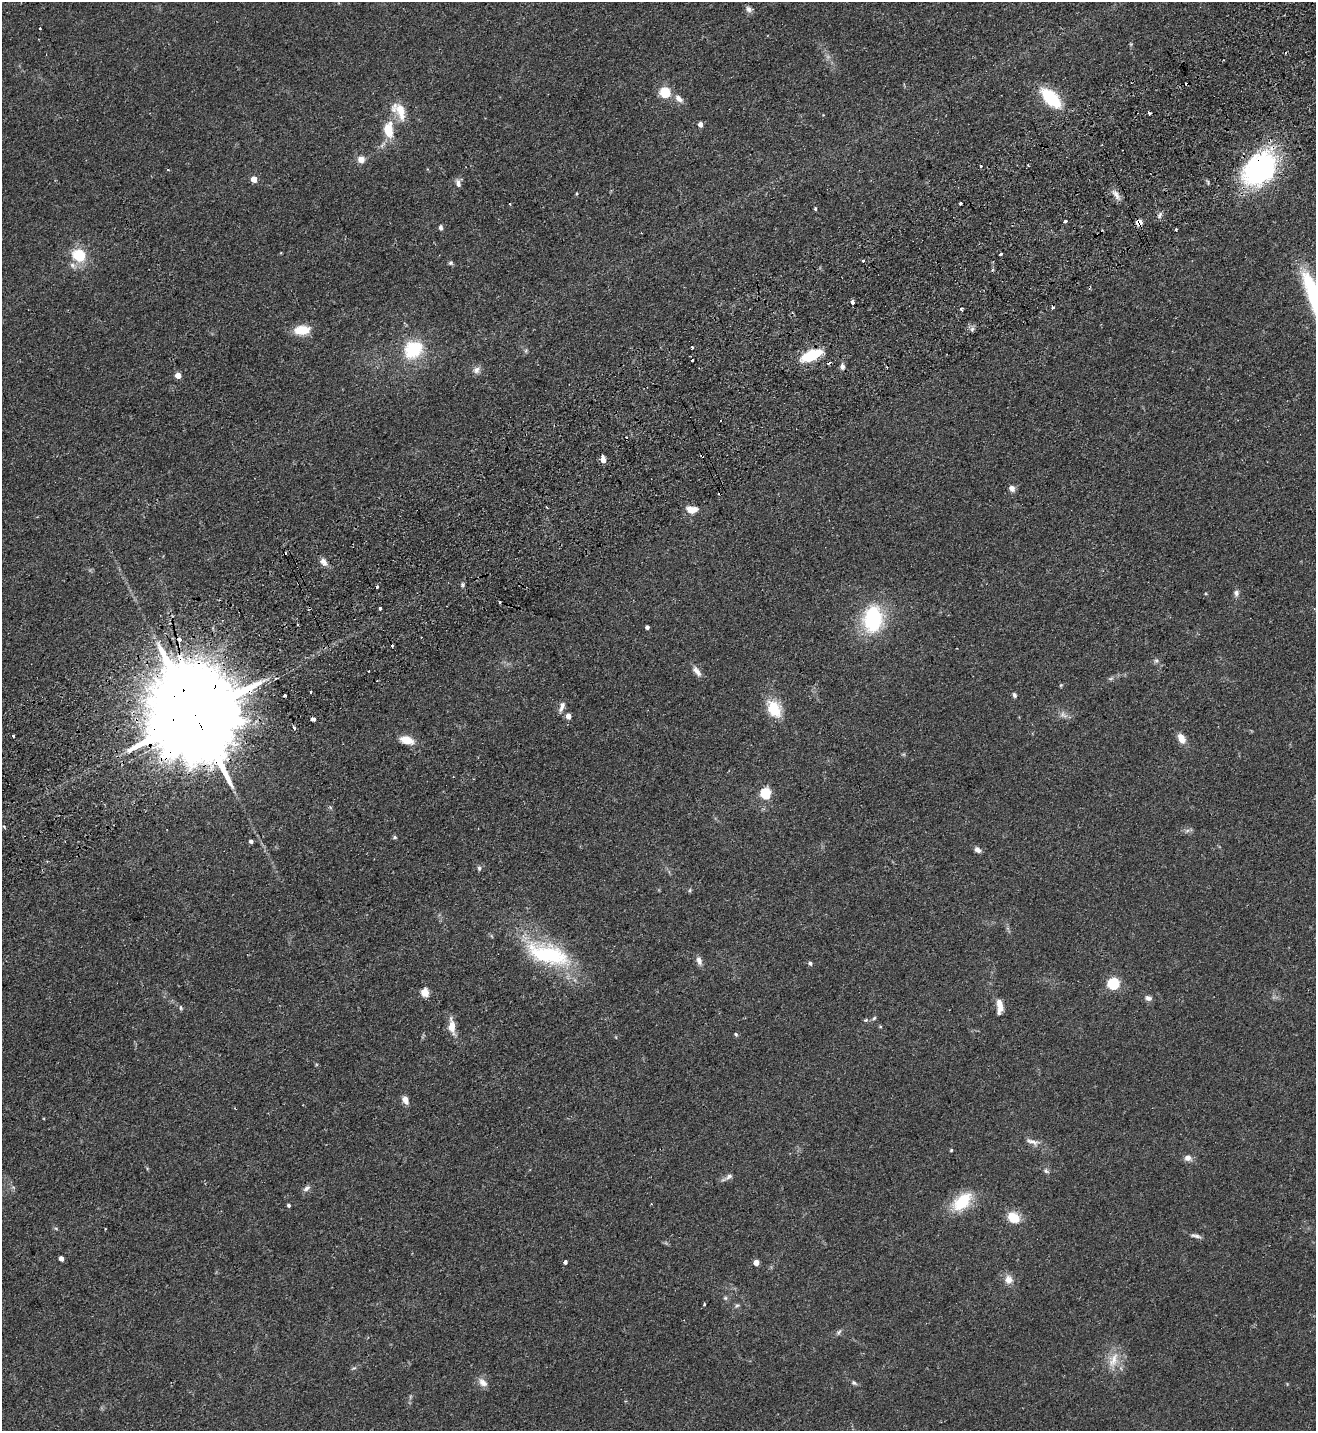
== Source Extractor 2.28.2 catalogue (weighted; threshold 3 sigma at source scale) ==
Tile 10 of 4 x 4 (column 2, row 3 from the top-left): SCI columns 1501-2814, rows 1482-2910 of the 5763 x 5819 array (HDU 1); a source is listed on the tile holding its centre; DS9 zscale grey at full resolution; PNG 1318 x 1433 px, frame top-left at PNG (2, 2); no overlay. Shown black and unused: <1% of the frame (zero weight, under 2 of 3 exposures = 3% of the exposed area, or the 3 px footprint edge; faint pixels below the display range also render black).
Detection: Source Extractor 2.28.2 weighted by HDU 2 'WHT'; one run over the whole footprint, this tile lists its part. Background 0.0836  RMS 0.0085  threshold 0.0382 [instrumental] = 3 sigma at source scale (4.5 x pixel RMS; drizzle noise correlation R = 1.50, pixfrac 1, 0.05/0.05 arcsec/px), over >= 5 px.
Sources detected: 125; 11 cosmic-ray / hot-pixel residue — not listed; the other 114 listed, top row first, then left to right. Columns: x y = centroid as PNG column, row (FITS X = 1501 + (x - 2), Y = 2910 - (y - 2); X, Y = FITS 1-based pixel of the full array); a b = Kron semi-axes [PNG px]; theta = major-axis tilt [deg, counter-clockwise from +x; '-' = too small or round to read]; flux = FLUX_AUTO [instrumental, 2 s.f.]
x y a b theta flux
749 9 9 7 -46 3.1
40 28 3 3 - 1.6
1131 44 4 4 - 0.89
665 92 5 5 - 57
679 98 12 7 -41 5.2
1051 98 21 11 -45 46
399 111 25 14 -54 16
1149 113 4 3 - 1.6
700 124 4 4 - 5.9
388 130 17 10 -88 20
361 159 7 6 - 7.6
1028 165 3 2 - 0.82
980 166 3 3 - 1.1
1259 169 37 28 47 140
254 179 5 4 - 12
458 183 10 6 -71 3.5
576 193 4 3 - 0.79
1116 194 15 6 -57 4.9
960 204 3 3 - 2.2
815 208 3 3 - 3.4
1160 215 10 5 68 2.3
1065 221 4 3 - 3.7
1139 222 5 5 - 13
441 227 7 5 -83 2
1176 229 3 2 - 0.95
1001 254 3 3 - 3.4
79 255 6 6 - 65
863 261 3 3 - 1.9
450 263 6 5 - 1.5
73 265 9 6 -41 3.3
852 302 4 3 - 9
961 309 4 3 - 1.8
972 329 7 4 71 1.8
302 330 18 10 4 17
692 347 3 2 - 2.1
413 349 23 19 38 38
526 351 6 4 -73 1.3
811 355 23 10 24 31
692 360 3 3 - 2.4
829 363 6 3 31 1.6
842 366 8 6 -80 3.1
476 370 11 9 34 4
178 375 4 4 - 9.8
702 456 4 3 - 4.1
603 459 7 4 -78 12
1012 488 7 6 - 4.3
692 509 14 8 0 8.5
323 562 10 7 -49 4.4
462 585 6 4 -89 1.4
377 587 3 3 - 1.9
1236 593 8 7 - 3
380 608 3 3 - 5.5
873 619 25 18 85 71
647 627 4 4 - 2.8
392 646 3 3 - 7.1
1156 660 7 4 1 1.5
697 671 16 7 -52 4.8
1111 679 8 3 19 1.6
1061 685 5 4 - 0.87
310 692 3 2 - 1
1014 695 6 5 - 1.9
562 707 13 5 69 3.7
774 708 19 13 -59 24
194 712 34 21 -68 23000
1063 715 13 7 -33 4.2
568 716 5 4 - 5.9
313 719 4 3 - 9.1
294 728 4 3 - 4
13 736 3 3 - 1.7
1181 738 10 6 -64 9.6
407 740 15 8 -15 12
766 793 5 5 - 71
1187 831 7 4 20 1.9
395 837 5 4 - 1.3
251 841 4 4 - 2.3
977 850 8 6 -40 3.5
479 868 6 5 - 1.7
690 890 6 4 71 1.1
548 954 59 25 -17 78
699 961 12 7 -72 4.1
810 963 4 4 - 2.3
1114 983 5 5 - 95
425 992 5 5 - 24
1148 998 9 6 -15 3
1000 1006 16 7 -86 9.3
181 1008 7 4 -85 1.2
874 1018 6 4 45 1.3
866 1020 5 4 - 1.3
452 1026 22 8 -83 9.5
880 1026 4 4 - 0.87
736 1034 5 4 - 1.2
405 1100 9 6 -67 6.4
1032 1142 20 7 -19 5.8
951 1150 3 3 - 0.93
1188 1158 10 8 -12 4.4
1046 1171 7 6 - 2
729 1176 11 6 31 3.2
307 1188 11 6 38 2.9
962 1202 24 14 42 33
289 1205 4 4 - 1.6
1014 1218 14 11 -33 16
1195 1236 16 5 -13 3.1
61 1258 4 4 - 4.1
565 1262 4 3 - 5
756 1262 4 4 - 8.8
1008 1280 12 10 -55 6.7
725 1298 6 5 - 1.4
704 1304 4 3 - 1.3
737 1305 6 4 2 1.3
839 1332 9 5 47 2
1113 1360 26 12 69 14
354 1368 7 4 35 1.3
483 1382 14 8 -45 5.4
854 1383 9 6 -28 1.8
Overlapping masked pixels (flux is a lower limit): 4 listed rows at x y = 1259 169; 1139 222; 702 456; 194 712